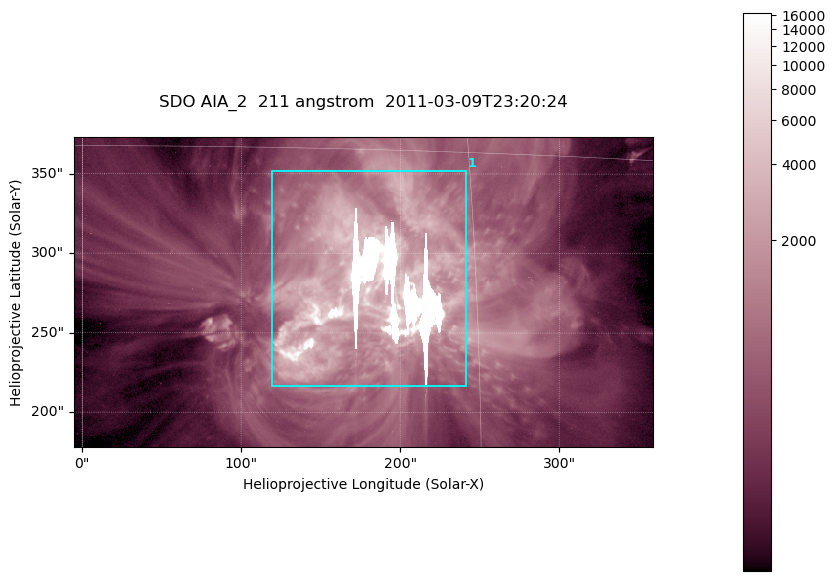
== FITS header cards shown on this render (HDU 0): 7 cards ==
TELESCOP= 'SDO     '           /
INSTRUME= 'AIA_2   '           /
WAVELNTH=                  211 /
WAVEUNIT= 'angstrom'           /
DATE-OBS= '2011-03-09T23:20:24.62' /
CTYPE1  = 'HPLN-TAN'           /
CTYPE2  = 'HPLT-TAN'           /

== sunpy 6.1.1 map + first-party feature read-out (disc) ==
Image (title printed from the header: SDO AIA_2  211 angstrom  2011-03-09T23:20:24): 606 x 324 px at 0.601 arcsec/px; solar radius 967 arcsec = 1609 px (partial field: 2.4% of the solar disc is inside the frame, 100% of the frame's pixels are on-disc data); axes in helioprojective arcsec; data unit not stated in the header (colour bar unlabelled)
Pointing: header CRPIX1/2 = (2040.79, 2040.71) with CRVAL1/2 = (0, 0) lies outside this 606 x 324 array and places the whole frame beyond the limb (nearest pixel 1.39 R_sun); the SolarSoft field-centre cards XCEN/YCEN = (176.7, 275.7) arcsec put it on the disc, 1860 arcsec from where CRPIX/CRVAL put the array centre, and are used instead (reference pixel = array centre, CRVAL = XCEN/YCEN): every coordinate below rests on XCEN/YCEN
Orientation: roll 0.0565 deg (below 1 deg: not rotated)
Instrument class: DISC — disc imager (sunpy class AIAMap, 211 A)
Bright regions (active regions / flare kernels): reference = the on-disc median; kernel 5 px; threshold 5 sigma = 2035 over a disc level ~493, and >= 1.15x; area >= 196 px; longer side >= 4 px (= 2.4 arcsec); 1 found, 1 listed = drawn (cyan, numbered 1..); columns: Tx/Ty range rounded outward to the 2 arcsec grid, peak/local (2 s.f.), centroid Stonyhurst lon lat
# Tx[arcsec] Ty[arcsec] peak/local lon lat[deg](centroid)
1 118..242 216..352 33 +11 +10